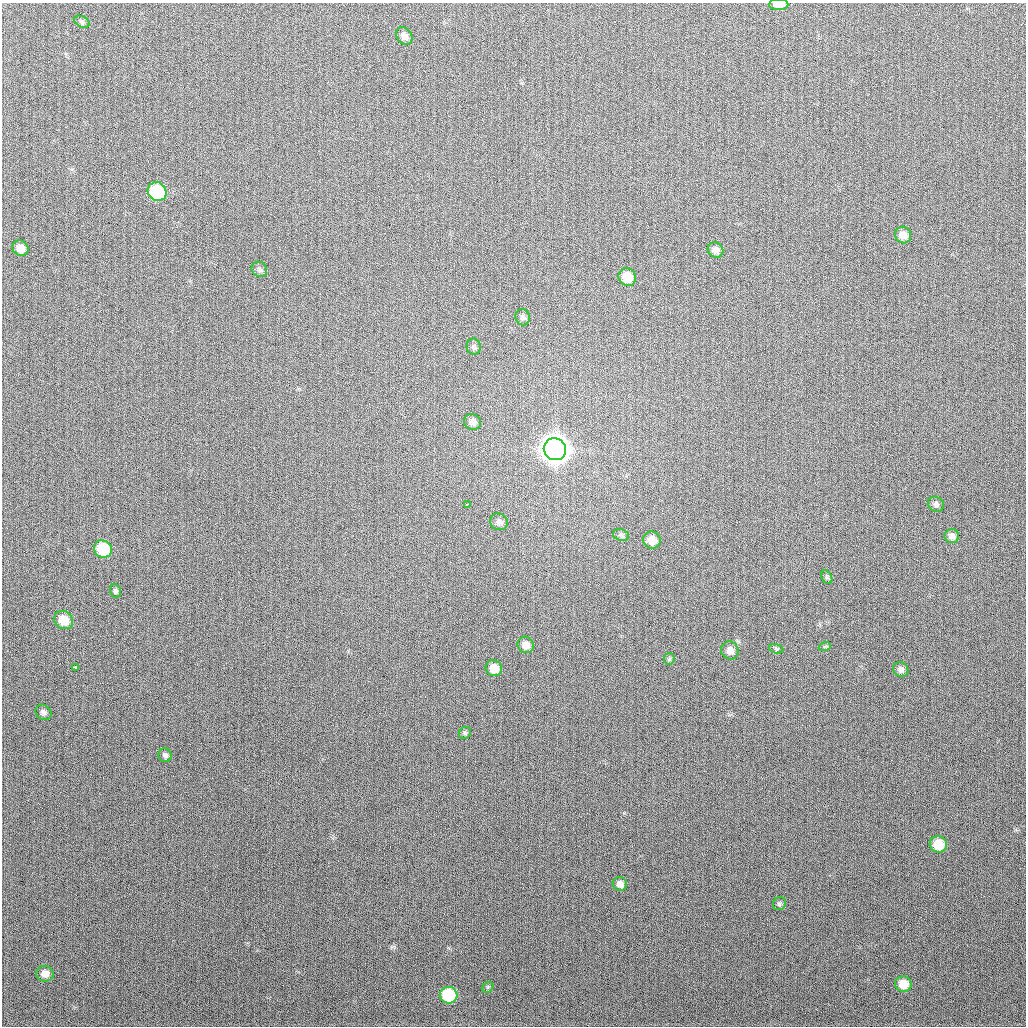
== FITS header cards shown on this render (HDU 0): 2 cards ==
NAXIS1  =                 1024
NAXIS2  =                 1024

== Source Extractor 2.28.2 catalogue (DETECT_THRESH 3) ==
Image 1024 x 1024 px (HDU 0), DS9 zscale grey, 1 PNG px = 1 image px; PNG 1028 x 1028 px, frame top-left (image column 1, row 1024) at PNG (2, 3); each listed source drawn as its Kron ellipse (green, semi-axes under 4 px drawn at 4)
Background 270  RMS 10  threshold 31.2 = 3 sigma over >= 5 px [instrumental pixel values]
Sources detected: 41; all 41 listed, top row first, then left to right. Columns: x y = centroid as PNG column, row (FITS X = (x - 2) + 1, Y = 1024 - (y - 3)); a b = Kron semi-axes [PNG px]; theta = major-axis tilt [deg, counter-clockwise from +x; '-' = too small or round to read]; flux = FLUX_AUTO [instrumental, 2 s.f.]
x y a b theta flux
779 4 9 5 1 8.1e+03
82 22 8 5 -30 1.5e+03
404 36 9 7 -53 3.7e+03
157 192 10 9 - 5.2e+04
903 235 8 8 - 5.6e+03
21 248 8 7 - 5.6e+03
715 250 8 7 - 3.5e+03
259 269 8 7 - 1.8e+03
627 277 9 8 - 1.4e+04
523 317 8 7 - 2.0e+03
474 347 8 7 - 1.8e+03
473 422 9 7 -22 3.0e+03
555 449 11 11 - 1.1e+06
467 504 3 2 - 2.0e+03
936 504 8 7 - 2.2e+03
499 522 9 8 - 2.9e+03
621 535 8 5 -15 1.7e+03
952 536 7 7 - 3.1e+03
652 540 9 8 - 7.1e+03
103 549 9 8 - 2.8e+04
827 577 7 5 -60 1.3e+03
115 591 7 5 -75 1.5e+03
64 620 10 8 -39 1.4e+04
526 645 8 8 - 5.1e+03
825 646 6 4 19 8.5e+02
776 649 7 4 -16 1.1e+03
730 650 9 8 - 4.6e+03
669 659 6 5 - 1.1e+03
75 667 3 3 - 1.1e+04
494 668 8 7 - 8.9e+03
901 669 8 7 - 2.9e+03
43 712 8 7 - 2.4e+03
465 733 6 5 - 1.2e+03
165 755 7 6 - 1.9e+03
938 844 9 8 - 1.7e+04
620 884 7 6 - 4.1e+03
779 904 7 6 - 1.5e+03
45 974 9 8 - 5.4e+03
903 984 8 7 - 1.2e+04
488 987 6 4 46 1.1e+03
449 995 9 8 - 4.3e+04
At the frame edge (FLAGS 8, measured only in part): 1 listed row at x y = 779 4